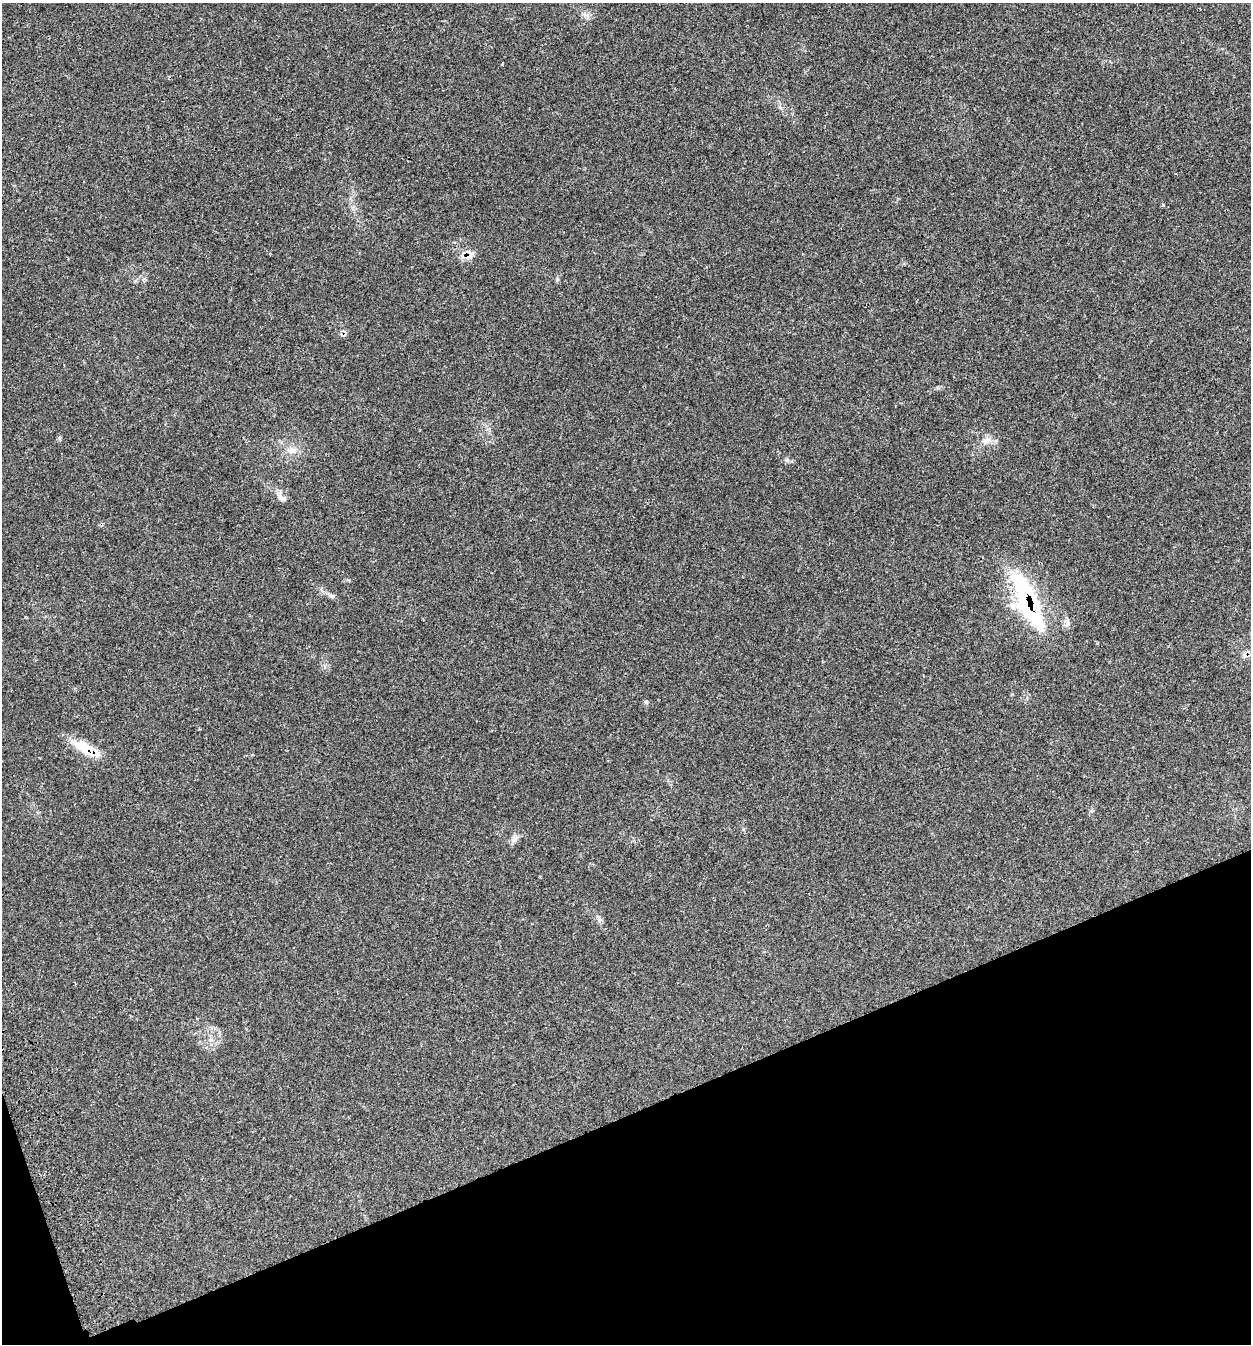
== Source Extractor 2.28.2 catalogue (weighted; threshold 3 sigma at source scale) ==
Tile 14 of 4 x 4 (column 2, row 4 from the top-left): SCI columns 1489-2737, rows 114-1455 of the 5595 x 5585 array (HDU 1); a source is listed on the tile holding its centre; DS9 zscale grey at full resolution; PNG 1253 x 1346 px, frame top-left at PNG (2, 3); no overlay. Shown black and unused: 18% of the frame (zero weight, under 3 of 4 exposures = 8% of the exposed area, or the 3 px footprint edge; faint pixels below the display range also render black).
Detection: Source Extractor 2.28.2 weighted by HDU 2 'WHT'; one run over the whole footprint, this tile lists its part. Background 0.0393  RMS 0.0038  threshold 0.017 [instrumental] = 3 sigma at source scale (4.5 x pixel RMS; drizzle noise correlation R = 1.50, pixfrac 1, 0.05/0.05 arcsec/px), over >= 5 px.
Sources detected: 9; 1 inside a brighter object's white glare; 1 cosmic-ray / hot-pixel residue — not listed; the other 7 listed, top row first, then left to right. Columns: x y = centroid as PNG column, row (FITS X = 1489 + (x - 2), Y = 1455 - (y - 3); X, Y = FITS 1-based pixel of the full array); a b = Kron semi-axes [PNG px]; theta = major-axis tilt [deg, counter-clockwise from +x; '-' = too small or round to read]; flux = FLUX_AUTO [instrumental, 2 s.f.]
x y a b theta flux
987 440 15 7 18 2.5
291 450 11 8 12 2.3
284 499 8 6 -14 1.1
1024 595 76 25 -67 41
332 596 7 4 0 0.66
84 747 36 11 -23 8.6
514 839 13 5 35 1.5
Overlapping masked pixels (flux is a lower limit): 2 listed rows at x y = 1024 595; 84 747